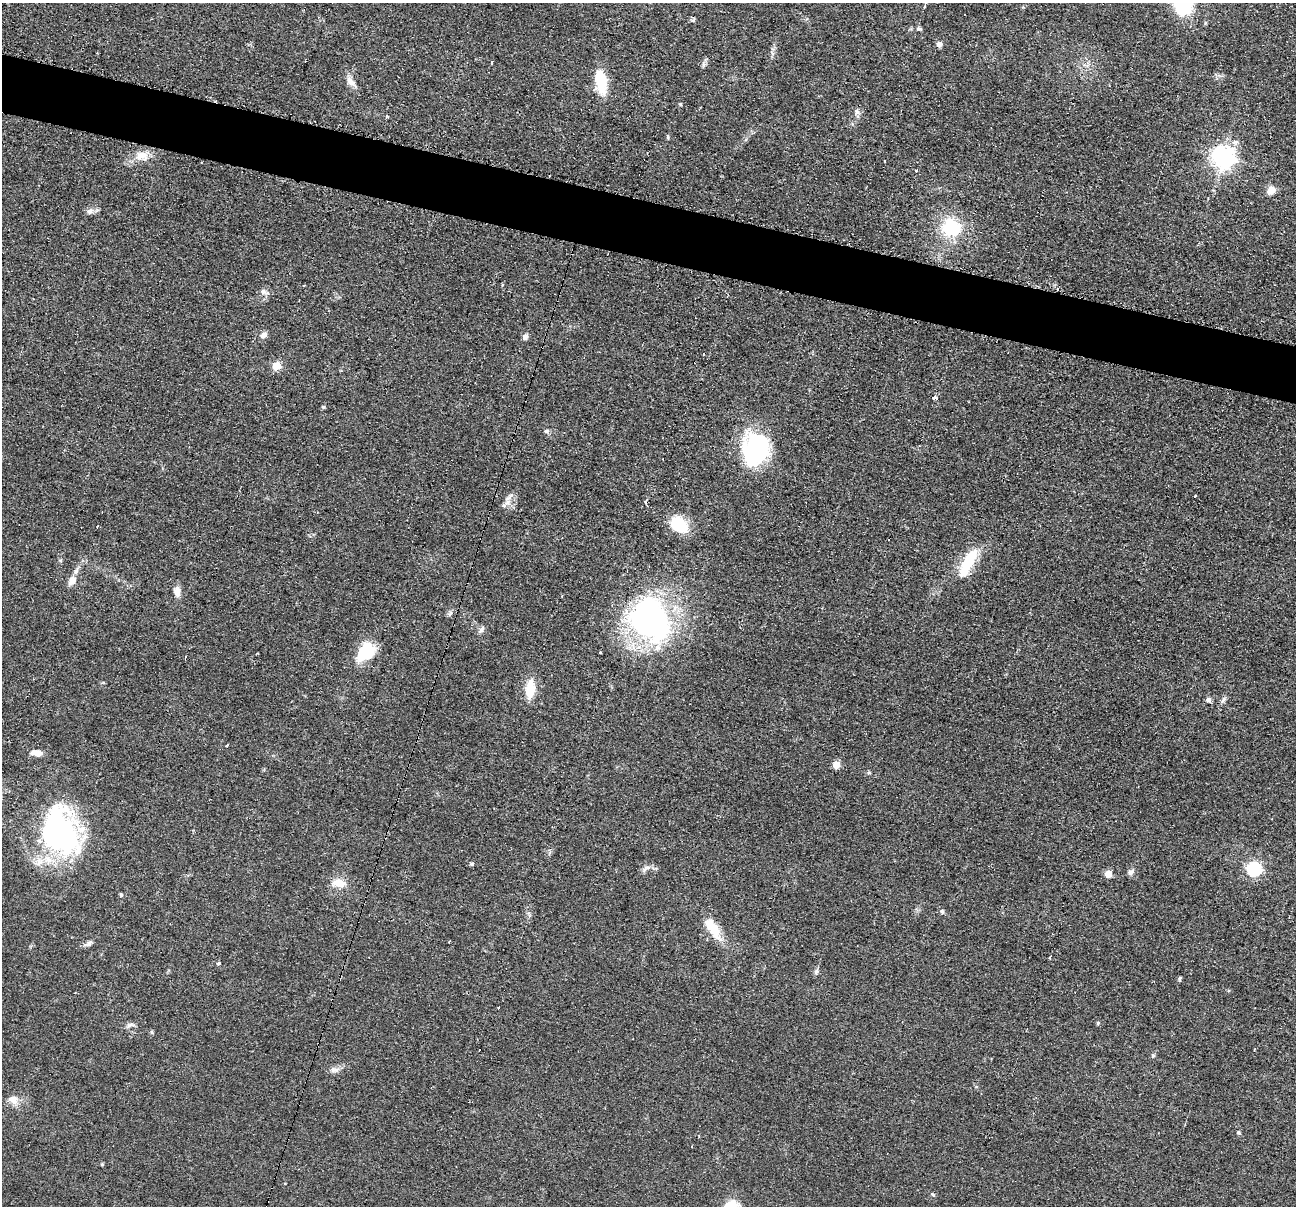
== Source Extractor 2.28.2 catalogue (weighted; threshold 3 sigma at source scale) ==
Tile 11 of 4 x 4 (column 3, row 3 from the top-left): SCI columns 2597-3890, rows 1462-2665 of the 5194 x 5209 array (HDU 1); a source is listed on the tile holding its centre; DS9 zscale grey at full resolution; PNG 1298 x 1208 px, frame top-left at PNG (2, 3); no overlay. Shown black and unused: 5% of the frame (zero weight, under 2 of 3 exposures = <1% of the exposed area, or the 3 px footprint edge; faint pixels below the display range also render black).
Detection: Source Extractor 2.28.2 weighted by HDU 2 'WHT'; one run over the whole footprint, this tile lists its part. Background 0.0439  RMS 0.0074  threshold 0.0332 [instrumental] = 3 sigma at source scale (4.5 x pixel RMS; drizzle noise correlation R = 1.50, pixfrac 1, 0.05/0.05 arcsec/px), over >= 5 px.
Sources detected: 84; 1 inside a brighter object's white glare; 7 cosmic-ray / hot-pixel residue — not listed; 2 inside a brighter listed object's ellipse — not listed separately; the other 74 listed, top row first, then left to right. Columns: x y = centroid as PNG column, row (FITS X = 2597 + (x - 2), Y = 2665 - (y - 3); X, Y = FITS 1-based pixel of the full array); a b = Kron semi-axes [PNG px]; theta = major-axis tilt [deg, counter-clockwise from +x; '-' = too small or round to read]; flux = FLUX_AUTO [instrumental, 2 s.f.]
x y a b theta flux
1183 3 19 13 90 100
919 29 6 4 -5 1.4
939 44 7 6 - 3.1
492 63 3 3 - 4.1
703 64 9 4 90 1.7
601 81 27 13 -81 25
351 82 16 8 -48 5.5
857 111 8 7 - 2.6
387 116 4 3 - 1.4
667 137 6 3 -70 0.8
141 156 18 12 1 11
1224 157 8 7 - 530
1222 169 6 5 - 7.5
917 170 3 3 - 3.1
1271 190 7 7 - 9.7
90 211 11 8 23 3.5
951 227 17 16 - 42
263 292 8 7 - 2.8
264 335 10 7 37 3.4
525 337 6 5 - 3.2
704 354 3 2 - 0.97
277 366 5 5 - 24
934 397 4 3 - 27
323 407 5 4 - 0.89
546 431 6 6 - 1.4
755 449 29 23 82 96
1195 496 3 2 - 2
507 502 13 7 58 4.5
679 525 18 13 -38 30
97 526 4 2 - 0.6
968 563 37 12 63 28
72 581 12 9 52 6.7
177 592 13 8 -84 5.8
650 620 51 40 -52 210
481 629 11 6 54 2.5
366 652 23 16 53 30
601 653 3 3 - 2.5
186 657 3 2 - 0.99
530 689 21 10 85 16
1208 700 6 6 - 2.7
1223 700 10 4 60 1.8
227 745 3 3 - 2.3
36 753 12 6 -8 7
836 765 5 5 - 14
869 773 6 4 -18 0.92
66 834 73 27 -70 120
39 862 12 9 71 6.4
472 864 5 4 - 1.3
647 867 9 4 8 2.4
1254 869 6 6 - 130
1131 872 9 6 43 2.4
1108 874 5 5 - 12
339 883 17 10 -11 10
121 895 5 4 - 1.1
942 911 6 6 - 1.6
713 928 31 12 -58 18
449 942 4 2 - 0.74
88 943 11 7 33 2.7
1050 957 3 3 - 2.2
218 964 5 4 - 1.5
816 972 8 5 73 1.8
1180 979 7 3 82 0.86
498 1007 3 3 - 2.5
1098 1023 5 4 - 1
130 1025 14 5 7 2.6
152 1032 6 4 -88 0.99
1254 1050 3 2 - 1.2
1153 1056 5 5 - 1.1
335 1070 14 6 11 3.4
13 1099 15 12 -3 7
1239 1132 6 4 -35 1
692 1147 3 2 - 0.66
102 1164 5 4 - 0.71
933 1195 7 3 -54 0.97
Isophote crosses this tile's border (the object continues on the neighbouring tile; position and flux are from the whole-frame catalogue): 1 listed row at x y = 1183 3
Unlisted compact peaks at least as high as the median listed source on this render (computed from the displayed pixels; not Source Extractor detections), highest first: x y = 680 104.